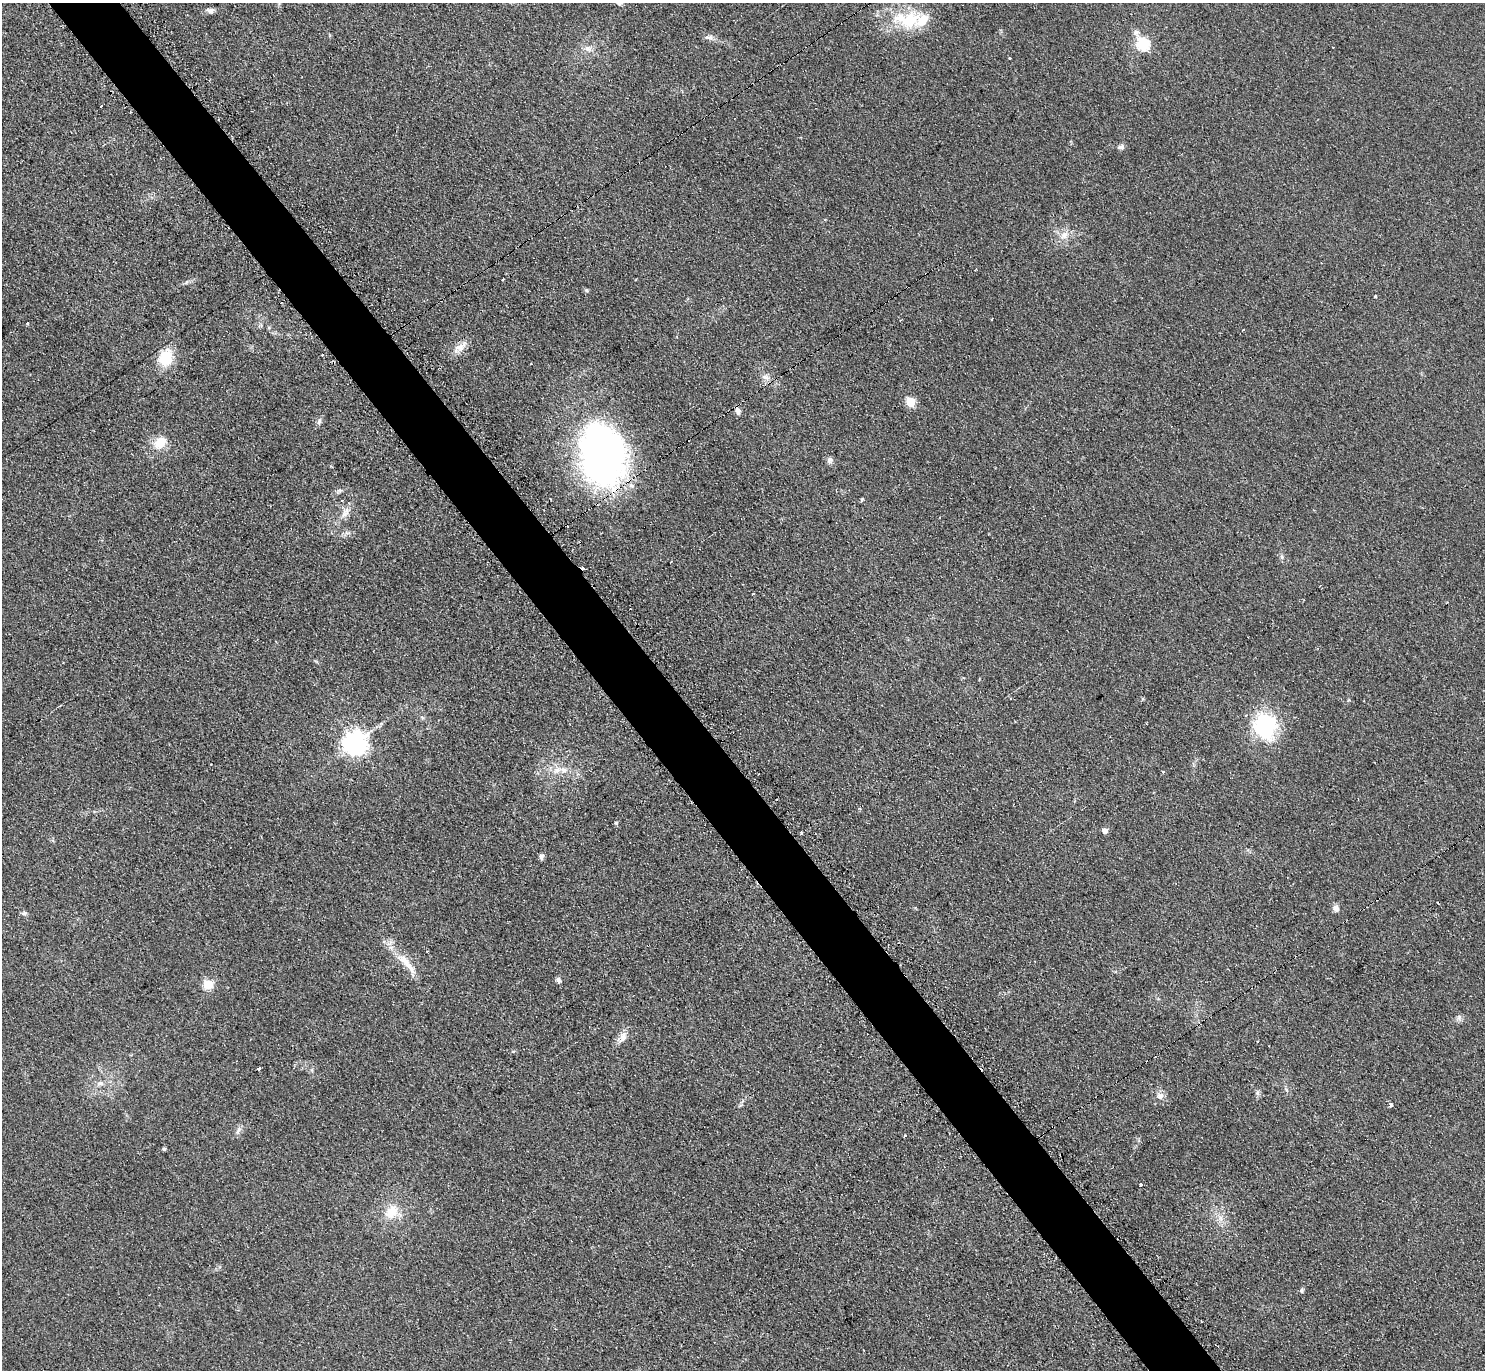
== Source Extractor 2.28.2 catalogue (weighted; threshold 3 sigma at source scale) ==
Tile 11 of 4 x 4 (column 3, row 3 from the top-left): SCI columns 2971-4453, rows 1528-2895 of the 5951 x 5939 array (HDU 1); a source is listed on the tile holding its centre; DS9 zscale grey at full resolution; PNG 1487 x 1372 px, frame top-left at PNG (2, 3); no overlay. Shown black and unused: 5% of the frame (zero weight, under 2 of 3 exposures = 2% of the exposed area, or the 3 px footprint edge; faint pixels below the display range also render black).
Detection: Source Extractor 2.28.2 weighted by HDU 2 'WHT'; one run over the whole footprint, this tile lists its part. Background 0.14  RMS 0.013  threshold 0.0567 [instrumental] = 3 sigma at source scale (4.5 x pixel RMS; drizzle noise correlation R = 1.50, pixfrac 1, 0.05/0.05 arcsec/px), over >= 5 px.
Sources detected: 66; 8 cosmic-ray / hot-pixel residue — not listed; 1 inside a brighter listed object's ellipse — not listed separately; the other 57 listed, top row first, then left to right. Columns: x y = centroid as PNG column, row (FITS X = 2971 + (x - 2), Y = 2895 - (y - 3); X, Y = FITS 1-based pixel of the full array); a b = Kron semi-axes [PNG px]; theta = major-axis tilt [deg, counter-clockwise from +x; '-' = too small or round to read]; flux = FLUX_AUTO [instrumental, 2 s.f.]
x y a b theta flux
210 10 9 7 4 4.6
908 20 42 23 -3 63
708 37 12 4 -1 3.9
1143 44 7 6 - 150
1333 47 2 2 - 1.1
588 49 12 7 -26 7.2
1010 58 3 2 - 1.7
1121 147 9 6 13 3.7
1064 236 7 5 -89 4.4
926 274 3 2 - 2.1
503 279 3 3 - 2.3
586 290 5 5 - 1.8
1375 296 3 3 - 1.1
991 319 3 2 - 1.3
27 323 3 3 - 1.5
460 347 20 10 31 12
165 358 15 12 68 40
766 377 11 7 -18 6
910 402 5 5 - 52
738 411 8 6 -76 5.2
319 421 9 5 74 3.5
160 442 14 11 46 23
602 455 66 44 -79 510
829 460 8 7 - 3.9
862 499 4 4 - 1.6
342 501 4 2 - 1.3
345 513 18 7 53 9.6
1282 557 7 4 -72 2.2
1143 699 5 3 - 1.5
1265 726 34 28 -77 86
354 743 8 8 - 1000
557 770 11 7 9 8.2
1163 772 3 3 - 3.5
616 823 5 4 - 1.6
1105 831 5 5 - 8.1
801 833 3 3 - 1.9
541 857 7 6 - 3.4
1336 908 8 7 - 6.1
24 913 8 5 0 2.7
427 951 3 3 - 2.3
407 964 39 8 -50 24
558 980 7 5 -64 3.4
208 984 5 5 - 60
1459 1018 8 6 71 3.7
623 1037 15 9 72 9
1257 1041 3 2 - 1.3
259 1069 3 3 - 8.8
100 1083 10 6 11 4.7
1257 1093 7 4 -90 2.7
1160 1096 10 9 - 6.5
1391 1105 3 3 - 4.3
238 1130 11 5 59 4.4
905 1136 3 3 - 13
164 1149 6 4 -42 1.4
1141 1185 3 3 - 3.8
391 1212 19 14 47 24
1302 1291 5 5 - 2.8
Overlapping masked pixels (flux is a lower limit): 2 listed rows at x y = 926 274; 602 455
Unlisted compact peaks at least as high as the median listed source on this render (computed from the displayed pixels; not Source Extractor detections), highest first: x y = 186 282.